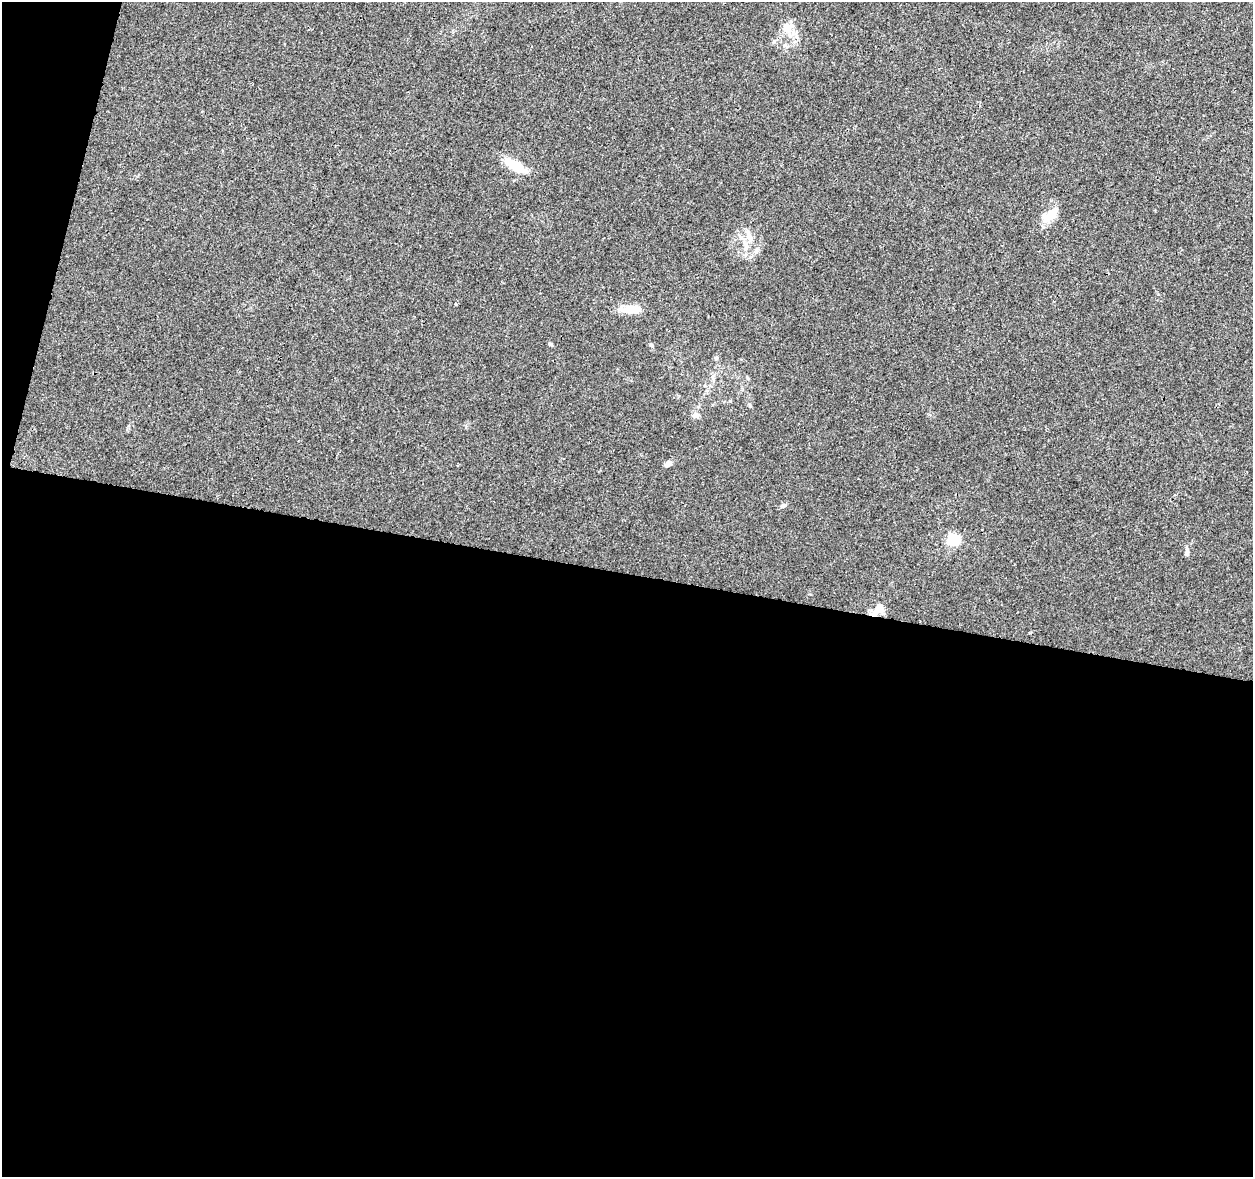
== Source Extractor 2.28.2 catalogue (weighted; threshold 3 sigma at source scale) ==
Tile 13 of 4 x 4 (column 1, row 4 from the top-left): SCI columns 1-1251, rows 224-1398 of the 5013 x 5207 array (HDU 1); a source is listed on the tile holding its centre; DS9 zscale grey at full resolution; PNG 1255 x 1179 px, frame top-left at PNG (2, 2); no overlay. Shown black and unused: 53% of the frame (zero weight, under 3 of 4 exposures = <1% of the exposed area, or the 3 px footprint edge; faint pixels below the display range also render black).
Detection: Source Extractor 2.28.2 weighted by HDU 2 'WHT'; one run over the whole footprint, this tile lists its part. Background 0.00629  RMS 0.0027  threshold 0.0124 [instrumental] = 3 sigma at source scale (4.5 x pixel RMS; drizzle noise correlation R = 1.50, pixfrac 1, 0.0396/0.0396 arcsec/px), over >= 5 px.
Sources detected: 14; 1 inside a brighter object's white glare — not listed; the other 13 listed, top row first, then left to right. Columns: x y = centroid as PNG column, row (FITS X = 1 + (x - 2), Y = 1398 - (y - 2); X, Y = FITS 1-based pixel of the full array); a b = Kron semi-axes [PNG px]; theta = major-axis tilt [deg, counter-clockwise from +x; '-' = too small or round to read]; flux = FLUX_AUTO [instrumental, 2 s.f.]
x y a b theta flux
786 28 16 13 -81 3.3
519 168 35 12 -38 5.5
1052 214 26 10 47 4.3
749 237 14 9 -71 2.5
629 309 16 11 0 3.9
550 344 5 4 - 0.44
716 358 6 5 - 0.51
696 415 9 7 2 1.2
668 464 9 5 24 1.1
783 506 8 5 22 0.65
953 539 6 6 - 34
1187 551 11 5 89 1
879 608 15 9 45 3
Unlisted compact peaks at least as high as the median listed source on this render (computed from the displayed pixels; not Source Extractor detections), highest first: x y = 1030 633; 651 344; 456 304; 810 594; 1158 294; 128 426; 466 427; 929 414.